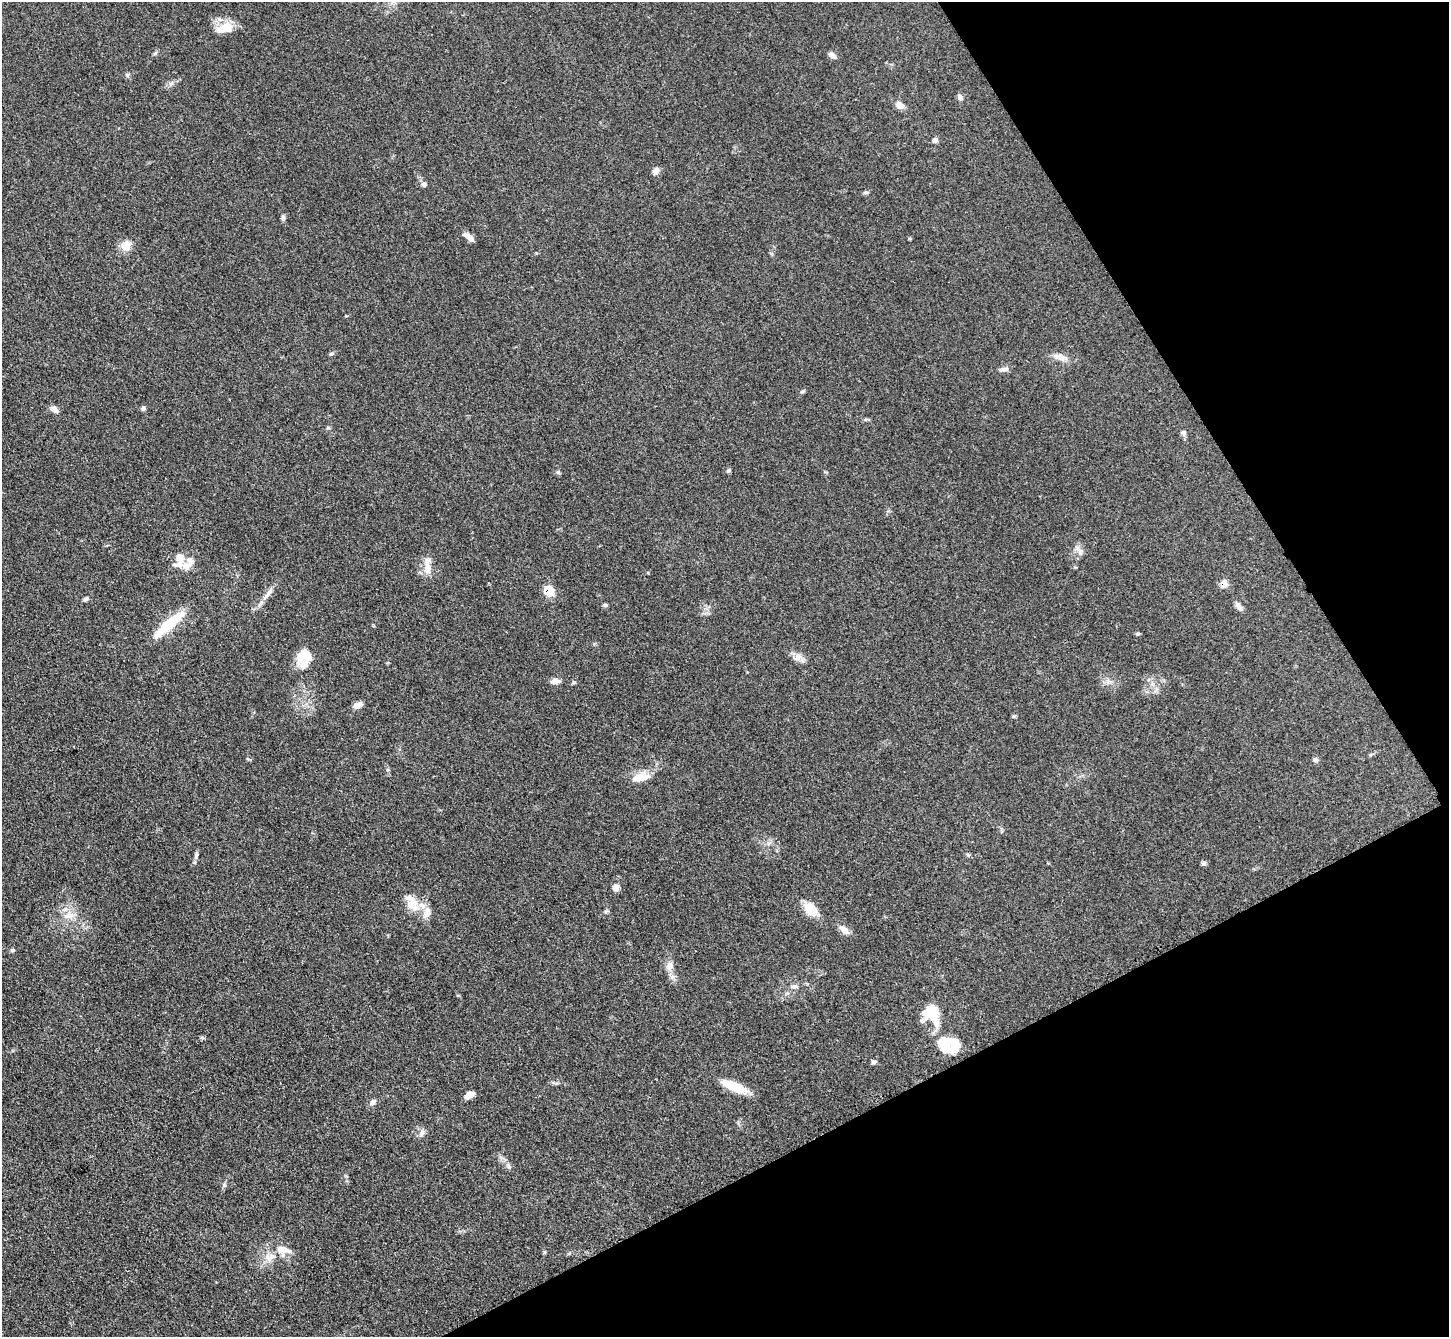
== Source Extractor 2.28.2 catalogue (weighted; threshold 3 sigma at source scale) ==
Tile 12 of 4 x 4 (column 4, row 3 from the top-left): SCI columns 4358-5804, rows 1641-2975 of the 5823 x 5815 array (HDU 1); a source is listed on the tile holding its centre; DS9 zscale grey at full resolution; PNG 1451 x 1339 px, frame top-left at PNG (2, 2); no overlay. Shown black and unused: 25% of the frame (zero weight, under 3 of 4 exposures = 2% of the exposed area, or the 3 px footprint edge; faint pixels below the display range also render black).
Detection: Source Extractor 2.28.2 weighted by HDU 2 'WHT'; one run over the whole footprint, this tile lists its part. Background 0.0654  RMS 0.0057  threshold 0.0258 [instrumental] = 3 sigma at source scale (4.5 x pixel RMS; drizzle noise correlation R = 1.50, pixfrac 1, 0.05/0.05 arcsec/px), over >= 5 px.
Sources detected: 68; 1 inside a brighter object's white glare — not listed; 8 inside a brighter listed object's ellipse — not listed separately; the other 59 listed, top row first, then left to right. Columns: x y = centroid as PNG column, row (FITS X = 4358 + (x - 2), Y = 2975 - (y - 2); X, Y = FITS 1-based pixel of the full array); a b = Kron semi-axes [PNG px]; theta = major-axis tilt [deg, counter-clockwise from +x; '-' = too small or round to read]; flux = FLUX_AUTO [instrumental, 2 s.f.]
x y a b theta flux
225 28 21 12 22 11
832 55 10 6 -34 2.4
171 83 8 4 37 1.4
960 97 8 6 -79 1.9
899 105 11 8 -37 3.3
935 140 7 6 - 1.5
656 171 9 7 72 2.8
424 184 7 6 - 1.4
866 193 8 4 8 0.95
283 218 8 5 -82 1.3
469 237 15 6 -41 3.4
126 246 13 12 - 6
331 354 5 5 - 0.9
1060 357 19 8 -18 4.5
1004 369 14 5 6 2.2
802 392 6 4 20 0.75
143 408 5 5 - 1.7
55 409 10 7 -39 3.1
1184 433 8 6 -82 1.7
728 471 6 5 - 0.88
558 472 6 4 -44 0.82
1079 551 12 8 -59 3
179 560 20 11 77 6.5
427 568 16 10 -82 5.7
1224 584 8 6 79 4.6
549 591 10 9 - 9.6
268 594 18 5 55 3.4
86 599 7 5 28 1.3
605 605 6 5 - 0.95
1238 606 12 6 -55 2.1
169 625 48 10 40 20
1138 633 6 4 19 0.7
304 657 21 13 79 15
798 657 13 7 68 3
555 681 12 6 3 2.9
357 705 10 6 23 3.5
1315 760 8 5 -15 1.2
641 777 24 11 12 8.3
196 855 11 5 71 1.5
968 855 6 4 -19 0.78
1204 863 6 5 - 1.4
616 888 9 7 72 2.7
413 904 21 14 -45 9.5
811 910 16 9 -48 12
69 916 18 7 8 5
844 930 13 7 -40 4.1
12 950 6 5 - 0.9
670 966 12 9 60 3.8
794 987 12 4 -3 1.5
931 1014 27 22 -56 16
942 1042 27 17 0 12
874 1062 6 6 - 1.2
554 1083 9 4 -12 1.1
734 1086 31 9 -23 13
470 1095 10 6 29 4.9
373 1102 8 7 - 2
422 1133 9 8 - 2.3
224 1185 6 5 - 1
283 1250 25 12 -11 8.1
Overlapping masked pixels (flux is a lower limit): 2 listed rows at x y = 1224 584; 549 591
Unlisted compact peaks at least as high as the median listed source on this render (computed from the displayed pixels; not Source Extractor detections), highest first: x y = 127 75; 544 1252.